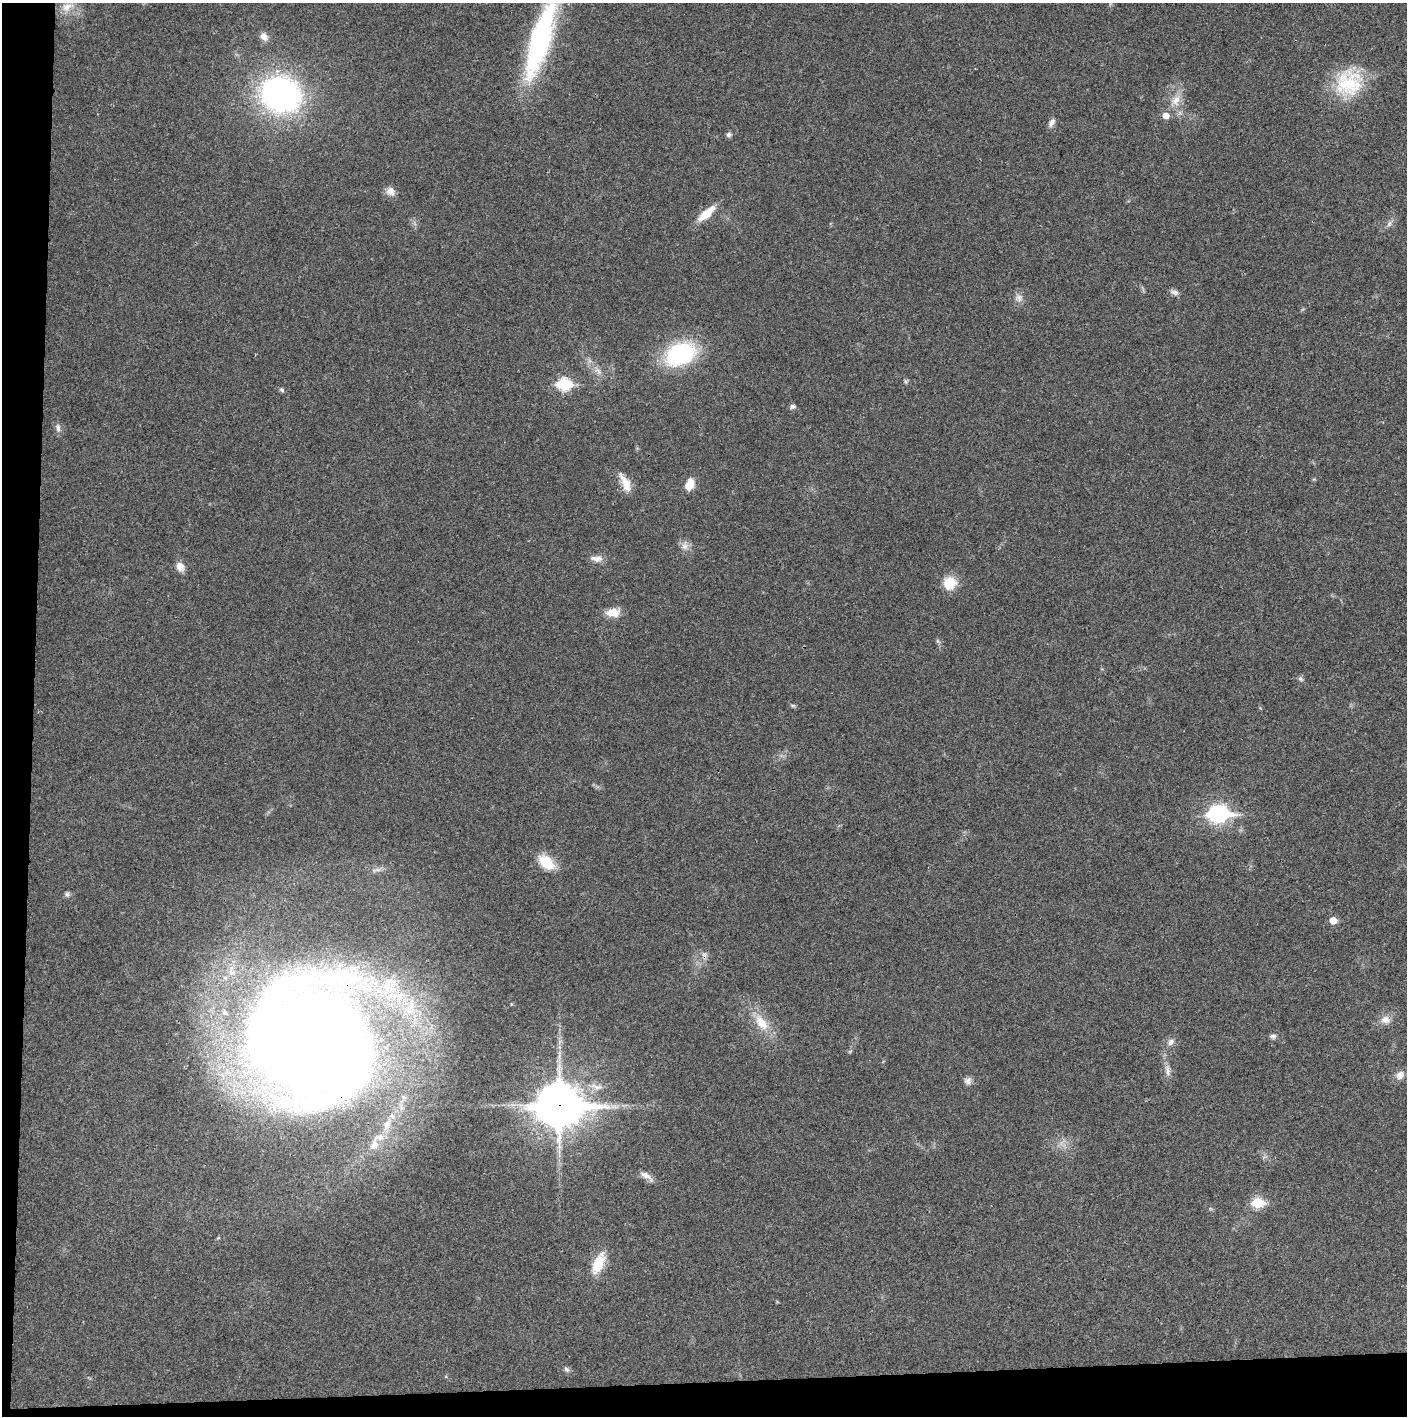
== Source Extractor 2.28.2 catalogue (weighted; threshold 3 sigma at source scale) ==
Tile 7 of 3 x 3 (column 1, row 3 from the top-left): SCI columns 4-1408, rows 2-1415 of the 4220 x 4243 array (HDU 1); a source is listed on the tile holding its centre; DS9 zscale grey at full resolution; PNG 1409 x 1418 px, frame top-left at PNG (2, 3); no overlay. Shown black and unused: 5% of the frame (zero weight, under 3 of 4 exposures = <1% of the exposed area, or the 3 px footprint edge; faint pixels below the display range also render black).
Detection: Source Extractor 2.28.2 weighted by HDU 2 'WHT'; one run over the whole footprint, this tile lists its part. Background 0.0195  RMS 0.0041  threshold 0.0185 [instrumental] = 3 sigma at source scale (4.5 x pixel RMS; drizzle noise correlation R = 1.50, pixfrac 1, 0.05/0.05 arcsec/px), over >= 5 px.
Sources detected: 55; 1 cosmic-ray / hot-pixel residue — not listed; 5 inside a brighter listed object's ellipse — not listed separately; the other 49 listed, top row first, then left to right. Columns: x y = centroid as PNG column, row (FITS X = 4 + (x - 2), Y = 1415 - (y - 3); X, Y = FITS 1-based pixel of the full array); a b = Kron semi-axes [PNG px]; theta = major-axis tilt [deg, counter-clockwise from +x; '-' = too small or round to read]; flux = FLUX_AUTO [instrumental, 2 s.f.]
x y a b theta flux
67 7 17 10 29 4.6
264 37 10 8 -42 2.5
540 39 98 22 73 72
1349 83 35 34 - 24
281 94 32 27 -15 120
1176 100 16 10 58 4.6
1166 115 6 6 - 3.5
1052 123 12 6 58 1.6
729 135 7 6 - 1.1
391 191 12 11 - 2.8
706 213 27 9 41 7.1
1389 224 9 4 54 1.2
1174 292 12 6 -15 1.6
1019 298 11 9 89 2.2
680 354 32 22 22 43
598 371 11 6 -48 2
905 381 6 4 -71 0.63
564 384 7 6 - 39
281 390 7 5 -42 0.73
792 407 8 5 9 1.1
58 427 11 6 -79 1.7
625 483 24 8 -63 5.7
689 485 12 8 70 6
685 546 9 9 - 2.3
596 559 17 8 -4 2.7
180 566 11 9 -62 3.3
950 583 11 11 - 11
613 612 18 10 5 5
937 641 7 4 -89 0.68
1300 679 8 6 -52 0.94
792 705 6 4 -18 0.6
1219 814 11 7 2 140
546 862 23 13 -41 9.1
67 894 7 6 - 0.92
1333 920 5 5 - 5.7
1385 1020 14 11 -5 3.2
761 1023 24 12 -53 8.4
1273 1036 9 6 -4 1.2
1171 1042 9 7 49 1.8
312 1043 135 124 -59 830
850 1051 6 4 19 0.48
1168 1071 16 6 -87 2.2
1400 1075 12 10 48 2.8
968 1081 10 9 - 1.8
559 1105 18 14 1 1200
645 1175 16 7 -27 2.8
1258 1203 6 5 - 26
598 1264 25 11 65 10
566 1369 8 6 -34 1
Overlapping masked pixels (flux is a lower limit): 2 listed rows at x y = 312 1043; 559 1105
Isophote crosses this tile's border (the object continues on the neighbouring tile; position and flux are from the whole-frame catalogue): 1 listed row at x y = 540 39